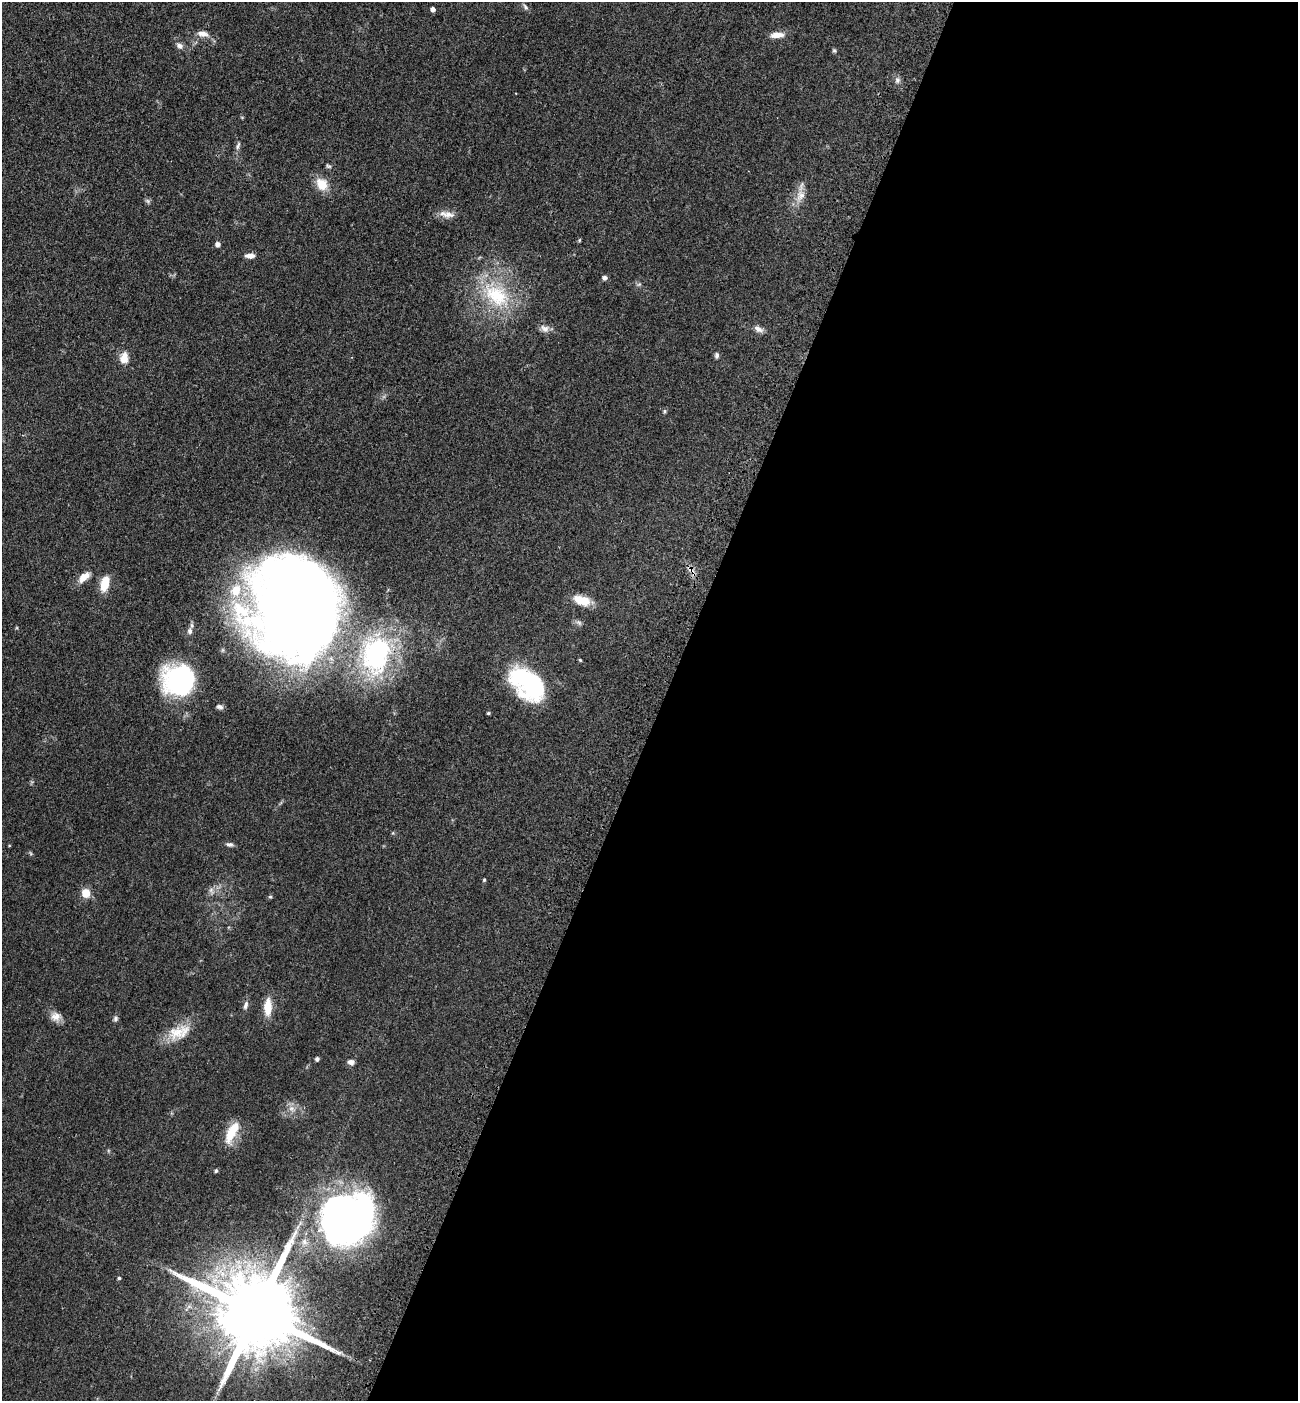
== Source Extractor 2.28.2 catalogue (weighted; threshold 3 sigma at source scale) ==
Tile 12 of 4 x 4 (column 4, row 3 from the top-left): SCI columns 4117-5412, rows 1483-2881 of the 5774 x 5764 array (HDU 1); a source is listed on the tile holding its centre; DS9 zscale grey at full resolution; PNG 1300 x 1403 px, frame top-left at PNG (2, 2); no overlay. Shown black and unused: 49% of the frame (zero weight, under 3 of 4 exposures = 6% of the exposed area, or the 3 px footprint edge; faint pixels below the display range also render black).
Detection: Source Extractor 2.28.2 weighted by HDU 2 'WHT'; one run over the whole footprint, this tile lists its part. Background 0.0449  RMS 0.0053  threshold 0.0239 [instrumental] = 3 sigma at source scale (4.5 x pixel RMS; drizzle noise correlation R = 1.50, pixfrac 1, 0.05/0.05 arcsec/px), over >= 5 px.
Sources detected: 60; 3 inside a brighter object's white glare — not listed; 1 inside a brighter listed object's ellipse — not listed separately; the other 56 listed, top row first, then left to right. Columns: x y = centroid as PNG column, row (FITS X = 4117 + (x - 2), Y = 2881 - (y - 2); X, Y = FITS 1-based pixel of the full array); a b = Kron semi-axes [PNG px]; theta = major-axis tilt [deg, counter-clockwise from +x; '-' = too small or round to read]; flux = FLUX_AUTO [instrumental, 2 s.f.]
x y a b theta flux
525 7 9 5 -54 1.3
433 9 4 4 - 2.4
202 34 16 8 -13 4.1
777 35 18 7 3 4.6
179 46 10 7 -42 2.2
834 50 7 4 -62 0.76
897 80 8 7 - 1.7
238 146 11 5 66 1.7
328 166 7 4 -26 0.91
322 184 11 9 -51 11
800 196 18 11 69 6.1
147 201 8 5 -22 1
447 214 23 8 -8 4.5
579 240 6 3 88 0.5
218 244 4 4 - 2.5
250 256 11 6 -1 3
604 277 5 5 - 1.9
639 284 7 4 19 0.76
496 295 46 30 -39 39
545 329 13 9 -31 2.9
758 329 13 7 -33 2.7
717 355 7 5 89 1.4
124 358 14 10 86 5.6
665 411 6 4 0 0.77
691 570 16 7 -50 3.3
84 577 15 7 41 6.1
105 584 16 8 77 9.9
294 600 99 81 82 800
582 600 18 9 -16 11
579 623 9 5 -40 1.3
190 631 9 7 88 2.1
376 654 56 42 81 82
580 660 5 4 - 0.52
179 680 31 30 - 71
526 680 41 26 -41 51
220 707 8 6 -13 1.6
488 713 4 4 - 0.64
229 844 10 6 -6 1.5
30 853 6 4 -70 0.65
484 880 4 4 - 0.59
211 890 8 7 - 1.9
86 893 8 7 - 7.9
270 897 5 4 - 0.67
246 1005 12 5 73 1.9
268 1007 21 9 89 8.1
56 1017 13 12 - 4.1
115 1019 7 6 - 1.2
177 1032 25 19 37 13
317 1059 4 4 - 1.2
351 1062 8 7 - 2
292 1109 10 8 -43 3.1
232 1132 30 11 64 12
216 1171 4 4 - 1
349 1220 53 44 33 270
119 1278 3 3 - 0.76
256 1312 23 19 -26 8700
Overlapping masked pixels (flux is a lower limit): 2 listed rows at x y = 691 570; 256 1312